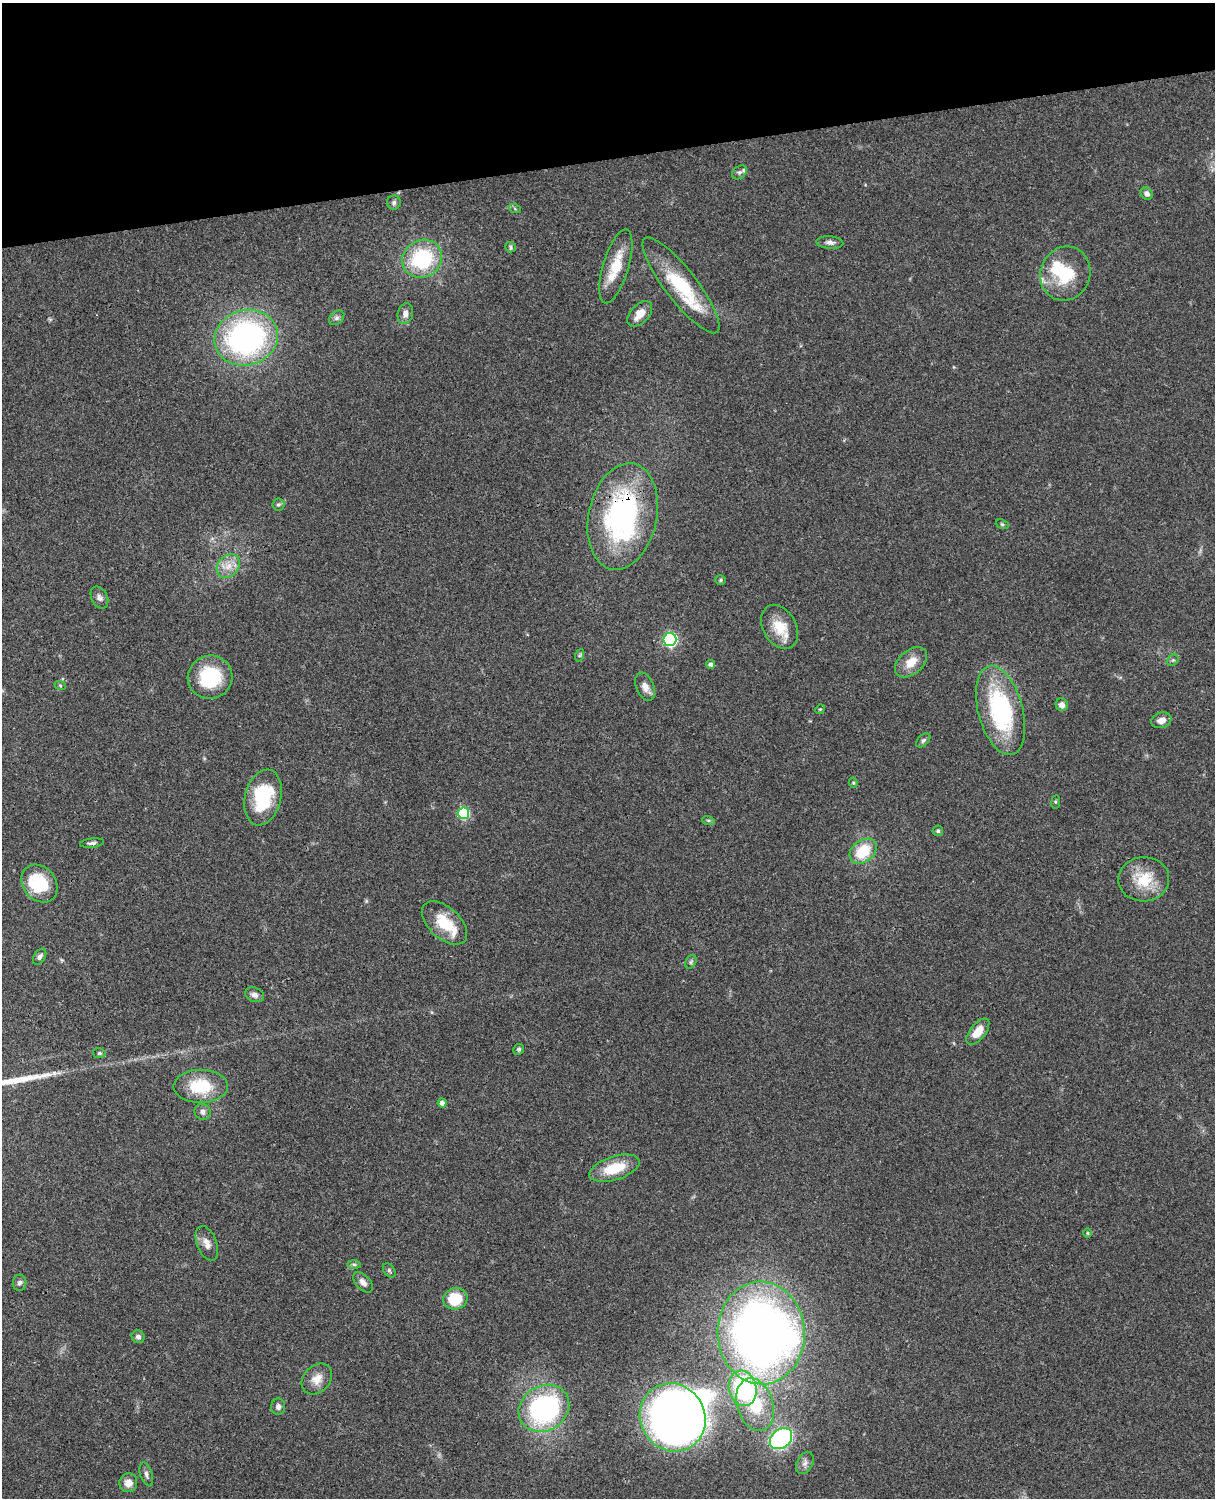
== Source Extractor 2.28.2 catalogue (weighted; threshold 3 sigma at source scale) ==
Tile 3 of 4 x 3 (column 3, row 1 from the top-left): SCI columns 2545-3757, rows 3268-4763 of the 5088 x 4927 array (HDU 1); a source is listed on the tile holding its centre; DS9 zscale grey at full resolution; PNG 1217 x 1500 px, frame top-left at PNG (2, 3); each listed source drawn as its Kron ellipse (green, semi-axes under 4 px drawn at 4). Shown black and unused: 10% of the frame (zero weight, under 3 of 4 exposures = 6% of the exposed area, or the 3 px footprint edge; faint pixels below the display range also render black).
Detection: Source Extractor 2.28.2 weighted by HDU 2 'WHT'; one run over the whole footprint, this tile lists its part. Background 0.0849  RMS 0.006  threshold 0.0271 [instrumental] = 3 sigma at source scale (4.5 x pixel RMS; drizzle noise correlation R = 1.50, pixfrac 1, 0.05/0.05 arcsec/px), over >= 5 px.
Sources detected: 82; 3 inside a brighter object's white glare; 1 long thin detection or spike segment (spike, bleed or trail) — neither listed nor drawn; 4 inside a brighter listed object's ellipse — not listed separately; the other 74 listed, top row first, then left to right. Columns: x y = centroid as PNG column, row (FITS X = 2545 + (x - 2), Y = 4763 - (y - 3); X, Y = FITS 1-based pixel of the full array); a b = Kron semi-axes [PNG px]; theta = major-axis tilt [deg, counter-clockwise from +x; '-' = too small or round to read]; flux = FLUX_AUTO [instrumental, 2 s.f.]
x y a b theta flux
739 172 8 6 40 1.5
1147 194 6 5 - 2.6
394 202 7 7 - 1.5
515 209 6 4 -20 0.87
830 242 13 6 -4 2.7
511 247 5 5 - 1
422 259 20 18 31 46
616 266 38 13 73 19
1065 274 27 25 70 27
681 285 59 16 -52 41
405 313 10 7 76 3.4
640 314 15 9 46 8.1
337 318 8 6 41 1.7
246 338 32 27 16 160
278 505 6 6 - 1.3
623 516 54 34 78 120
1002 524 7 4 -19 0.92
228 566 13 10 47 6.5
721 580 5 5 - 0.91
99 598 12 8 -62 2.6
780 627 23 16 -60 14
670 639 6 6 - 97
580 655 6 4 71 0.82
1173 660 6 5 - 1.1
911 662 19 12 41 9.1
711 664 4 4 - 1.7
210 677 22 21 - 33
60 685 6 3 -20 0.74
645 687 15 9 -67 4.1
1062 705 6 6 - 3.4
820 709 5 4 - 0.67
1000 710 46 22 -75 76
1161 720 10 7 17 4.3
923 740 8 5 45 1.4
853 783 5 4 - 0.74
263 797 28 18 75 36
1056 802 7 3 82 0.77
463 813 6 5 - 50
708 820 6 4 -18 0.83
938 831 5 5 - 0.98
92 843 12 4 6 1.7
863 851 15 11 39 21
1144 879 25 22 4 20
39 884 20 16 -52 24
444 923 27 15 -43 17
40 957 9 5 59 1.8
691 962 7 5 60 1.2
254 995 10 7 -21 2.8
978 1032 15 7 51 8.7
519 1049 5 5 - 1.1
99 1053 6 5 - 0.98
201 1086 27 16 1 25
442 1103 4 4 - 2.3
202 1112 8 8 - 2.5
614 1168 26 11 18 18
1087 1233 5 3 - 0.58
207 1243 18 10 -69 4.5
354 1264 7 4 -1 1.1
389 1270 8 5 -52 1.2
363 1282 12 7 -48 3.3
19 1283 8 7 - 1.8
455 1299 12 10 14 19
761 1333 51 43 -87 460
138 1337 6 6 - 2.2
317 1379 17 13 46 7.5
743 1388 18 14 -76 71
755 1405 27 18 -73 26
278 1407 8 7 - 2.1
544 1408 26 22 33 100
673 1417 35 32 -57 480
781 1439 12 9 40 100
805 1463 12 8 64 2.9
146 1474 12 6 -72 2.3
128 1483 9 9 - 5.4
Overlapping masked pixels (flux is a lower limit): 1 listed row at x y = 623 516